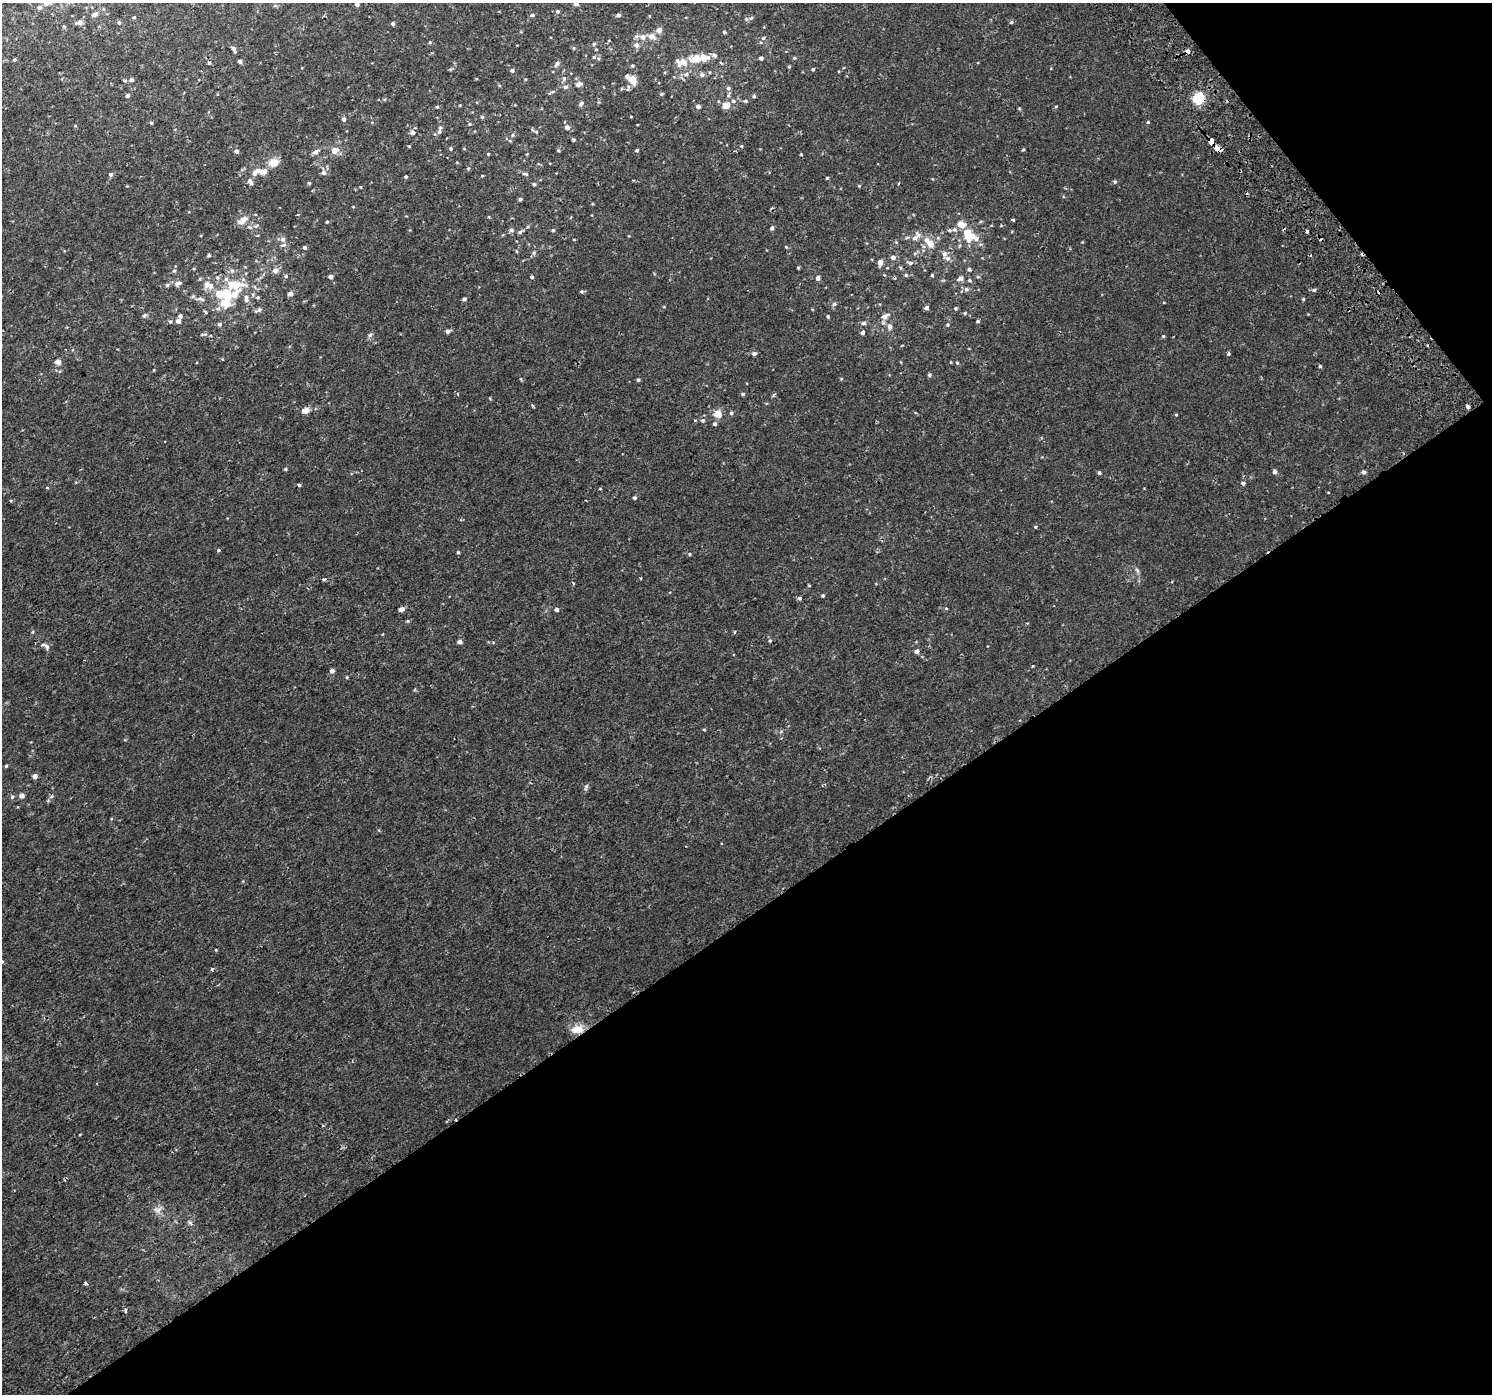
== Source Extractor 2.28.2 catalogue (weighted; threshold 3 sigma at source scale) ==
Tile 12 of 4 x 4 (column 4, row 3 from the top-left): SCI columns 4519-6008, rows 1561-2952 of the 6060 x 5968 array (HDU 1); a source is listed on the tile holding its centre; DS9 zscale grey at full resolution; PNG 1494 x 1396 px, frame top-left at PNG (2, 3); no overlay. Shown black and unused: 38% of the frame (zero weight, under 2 of 3 exposures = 3% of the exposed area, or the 3 px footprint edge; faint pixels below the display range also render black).
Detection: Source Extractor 2.28.2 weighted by HDU 2 'WHT'; one run over the whole footprint, this tile lists its part. Background 0.00238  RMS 0.0026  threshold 0.0118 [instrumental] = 3 sigma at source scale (4.5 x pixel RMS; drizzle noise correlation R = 1.50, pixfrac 1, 0.0396/0.0396 arcsec/px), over >= 5 px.
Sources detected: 283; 2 inside a brighter object's white glare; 7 cosmic-ray / hot-pixel residue — not listed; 20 inside a brighter listed object's ellipse — not listed separately; the other 254 listed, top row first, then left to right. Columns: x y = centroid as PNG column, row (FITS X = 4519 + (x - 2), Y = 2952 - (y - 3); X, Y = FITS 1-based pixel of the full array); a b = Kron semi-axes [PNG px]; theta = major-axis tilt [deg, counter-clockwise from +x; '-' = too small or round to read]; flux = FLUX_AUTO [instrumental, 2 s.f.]
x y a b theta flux
576 3 5 5 - 1.2
357 4 4 4 - 0.75
39 7 6 5 - 0.7
558 11 5 5 - 0.42
94 15 6 5 - 0.86
532 15 5 4 - 0.47
619 15 4 4 - 0.56
649 16 4 3 - 0.19
134 17 4 3 - 0.25
751 18 8 6 15 0.62
79 22 7 5 12 1.2
1011 22 5 5 - 0.42
119 23 5 4 - 0.39
393 24 4 4 - 0.52
64 26 5 4 - 0.27
659 30 6 6 - 1.6
724 32 5 4 - 0.34
651 36 12 7 -16 1.6
763 38 6 5 - 0.47
430 42 5 4 - 0.31
594 44 5 4 - 0.39
636 45 6 5 - 1.2
573 48 5 3 - 0.25
234 49 8 4 -61 0.79
1187 51 4 3 - 2.4
714 55 7 6 - 0.84
594 57 6 4 46 0.33
761 58 4 4 - 0.77
794 58 5 4 - 0.3
697 59 18 10 -2 4.6
14 60 4 3 - 0.4
240 61 4 3 - 0.77
678 61 15 7 -67 1.4
557 63 8 5 53 0.75
632 65 5 5 - 0.38
789 67 4 4 - 0.27
450 69 5 4 - 0.32
813 69 4 4 - 0.39
512 70 4 4 - 0.6
686 74 7 7 - 0.93
702 75 7 6 - 0.72
627 76 6 5 - 0.65
564 79 7 5 72 0.57
633 79 6 5 - 4.9
131 80 5 4 - 0.71
125 81 5 4 - 0.44
578 84 10 6 22 1.1
565 87 6 6 - 0.71
728 88 6 6 - 0.61
551 92 12 3 30 0.47
662 94 5 4 - 0.33
127 95 4 4 - 0.75
754 96 5 4 - 0.36
1198 98 5 5 - 25
384 99 4 4 - 0.29
746 101 6 5 - 0.44
581 104 7 4 58 0.7
460 105 4 3 - 0.2
726 105 11 9 7 1.9
698 106 5 4 - 0.99
1056 106 4 3 - 0.23
437 107 4 3 - 0.38
1019 108 4 4 - 0.3
482 117 5 4 - 0.33
631 117 3 2 - 0.16
344 119 5 4 - 0.83
1148 122 4 4 - 0.28
151 123 4 4 - 0.35
469 124 5 4 - 0.31
75 126 5 4 - 0.23
567 127 5 4 - 1.2
412 132 5 5 - 1.2
439 132 6 5 - 0.61
536 132 5 4 - 0.32
513 135 5 5 - 0.4
573 140 4 3 - 0.35
510 141 5 3 - 0.25
1211 142 4 4 - 4.6
741 146 4 4 - 0.29
451 148 4 4 - 0.37
1217 148 6 4 -30 5.7
1023 149 4 4 - 0.31
335 150 10 8 53 2.1
558 150 4 4 - 0.36
637 150 4 4 - 0.33
237 151 5 5 - 0.7
316 152 8 5 25 0.92
488 154 3 3 - 0.25
527 154 5 3 - 0.23
801 154 3 3 - 0.25
273 162 11 9 20 3
550 163 4 2 - 0.16
468 168 5 4 - 0.28
256 172 15 8 37 1.8
323 173 7 6 - 0.83
111 174 5 5 - 0.59
525 174 9 4 -13 0.56
482 176 3 3 - 0.23
406 177 3 3 - 0.43
827 178 4 3 - 0.28
1115 182 5 5 - 0.43
309 183 4 4 - 0.29
251 184 5 5 - 0.41
534 184 4 4 - 0.4
898 184 4 2 - 0.21
859 186 4 4 - 0.22
361 187 4 2 - 0.18
520 199 4 3 - 0.54
592 204 4 3 - 0.23
353 207 4 3 - 0.18
489 217 4 3 - 0.21
242 220 17 9 34 2.2
1013 220 3 3 - 0.54
327 222 4 3 - 0.23
961 224 6 5 - 3.8
1001 225 4 3 - 0.21
772 228 5 4 - 0.66
954 229 7 6 - 0.87
511 230 6 6 - 0.62
553 230 4 4 - 0.34
1307 231 4 3 - 0.54
520 232 8 4 26 0.56
629 236 4 3 - 0.18
970 236 16 10 31 4.1
915 238 12 7 72 1.3
283 239 6 6 - 0.86
574 239 3 2 - 0.2
896 242 5 5 - 0.29
1082 242 3 3 - 0.17
930 243 11 6 -48 4
304 247 4 4 - 0.52
786 247 4 3 - 0.22
534 253 6 5 - 0.49
915 253 6 4 19 0.4
209 255 5 4 - 0.39
893 257 5 5 - 1.1
948 258 8 6 -18 1.1
880 262 5 5 - 1.9
910 263 10 5 -14 0.7
798 268 4 3 - 0.27
901 268 5 3 - 0.32
969 269 5 4 - 0.52
174 271 5 5 - 0.41
232 271 8 6 -75 0.71
275 271 6 5 - 1.5
906 275 5 4 - 0.41
932 275 4 3 - 0.34
286 276 5 4 - 0.37
331 277 4 4 - 1.1
532 277 4 4 - 0.41
978 277 5 3 - 0.3
818 278 5 5 - 0.84
960 278 9 6 26 1.2
970 280 5 5 - 0.44
178 283 11 6 14 0.96
207 284 10 8 68 1.8
234 285 22 12 -9 7.9
966 289 6 5 - 0.59
1314 290 5 4 - 0.48
582 291 5 5 - 0.39
290 294 4 4 - 1.5
258 297 5 5 - 0.37
200 299 15 4 -7 0.88
246 299 11 6 -87 1.2
464 299 4 4 - 0.57
1303 299 4 4 - 0.3
225 303 14 11 7 3.7
834 304 6 5 - 0.54
926 308 4 4 - 1
956 308 4 4 - 0.43
259 310 10 5 26 0.72
205 312 5 3 - 0.32
965 313 5 4 - 0.31
144 315 6 5 - 0.61
180 316 5 4 - 0.6
885 316 10 6 34 1.7
828 317 4 3 - 0.39
170 321 5 4 - 0.4
178 321 5 5 - 1.3
978 321 4 4 - 0.43
863 323 7 5 -3 0.63
220 324 5 5 - 0.52
948 325 5 5 - 0.4
890 326 8 6 -82 1.2
448 331 5 4 - 0.83
862 332 4 4 - 0.7
203 334 11 3 11 0.34
370 335 7 5 6 0.57
1163 336 4 4 - 0.3
754 353 5 4 - 0.83
1228 354 4 3 - 0.61
222 359 4 3 - 0.17
58 362 5 4 - 2.3
957 363 5 4 - 0.3
1320 366 4 4 - 0.32
154 370 3 2 - 0.18
929 375 5 4 - 0.48
841 379 4 4 - 0.25
638 380 4 4 - 0.37
743 394 5 4 - 0.45
532 405 3 3 - 0.38
1468 406 4 3 - 0.67
305 410 9 6 17 1.9
731 413 5 5 - 0.43
718 414 5 5 - 5.4
1176 415 3 3 - 0.24
703 420 6 5 - 0.51
715 424 5 5 - 0.59
285 469 4 4 - 0.33
1275 472 5 4 - 0.82
1364 472 5 5 - 0.62
1099 473 4 4 - 0.48
1243 483 5 4 - 0.6
299 485 3 3 - 0.86
47 487 5 3 - 0.22
600 489 4 3 - 0.2
1328 492 4 2 - 0.17
634 498 4 4 - 0.47
1035 527 5 4 - 0.28
219 550 5 4 - 0.33
458 552 4 4 - 0.31
689 554 4 4 - 0.27
1137 571 9 5 -66 0.7
324 579 5 4 - 0.4
573 583 4 3 - 0.35
809 585 4 3 - 0.24
823 595 4 4 - 0.41
799 598 4 4 - 0.75
946 608 5 3 - 0.24
401 609 6 4 16 1
556 610 4 4 - 0.89
408 621 5 4 - 0.35
33 632 5 4 - 0.29
734 632 4 3 - 0.26
770 641 6 5 - 0.39
460 642 4 4 - 1.1
46 646 12 5 -34 0.94
917 651 5 4 - 1
332 671 5 4 - 1
347 677 4 3 - 0.24
704 729 5 3 - 0.24
6 766 4 3 - 0.32
35 776 4 4 - 1.5
586 787 9 5 77 0.64
22 795 5 4 - 1.5
52 796 6 5 - 0.49
12 797 5 5 - 0.42
216 950 4 3 - 0.21
2 962 5 4 - 0.31
578 1029 14 9 10 3.6
158 1210 14 9 31 1.6
190 1222 7 4 -43 0.48
85 1283 3 3 - 1.3
125 1310 5 4 - 0.59
Overlapping masked pixels (flux is a lower limit): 5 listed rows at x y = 1187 51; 1198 98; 1211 142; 1217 148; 578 1029
Isophote crosses this tile's border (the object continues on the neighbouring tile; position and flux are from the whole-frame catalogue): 3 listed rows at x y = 576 3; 357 4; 2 962